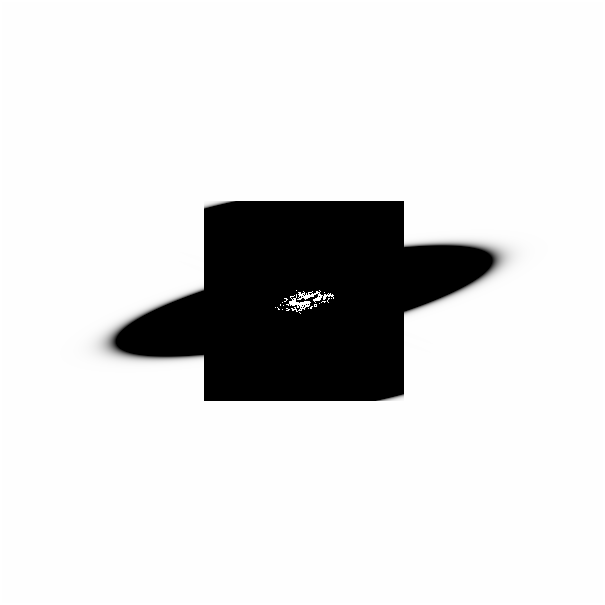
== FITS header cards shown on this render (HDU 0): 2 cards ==
NAXIS1  =                  601
NAXIS2  =                  601

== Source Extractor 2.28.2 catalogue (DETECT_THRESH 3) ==
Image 601 x 601 px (HDU 0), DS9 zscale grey, 1 PNG px = 1 image px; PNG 605 x 605 px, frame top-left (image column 1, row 601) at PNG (0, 0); no overlay
Background -5.18e-31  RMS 1.6e-28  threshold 4.81e-28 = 3 sigma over >= 5 px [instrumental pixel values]
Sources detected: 22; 16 with non-positive FLUX_AUTO (blend fragments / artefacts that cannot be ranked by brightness) are not listed; the other 6 listed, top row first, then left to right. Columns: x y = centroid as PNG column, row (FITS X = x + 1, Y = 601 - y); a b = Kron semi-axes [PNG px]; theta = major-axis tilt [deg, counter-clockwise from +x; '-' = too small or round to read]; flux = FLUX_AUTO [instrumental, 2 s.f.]
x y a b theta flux
294 288 2 2 - 0.0032
310 293 4 2 - 0.015
325 293 9 3 18 0.0094
283 296 2 2 - 0.017
296 301 19 6 1 0.47
313 303 2 2 - 0.0038
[16 non-positive-flux detections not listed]